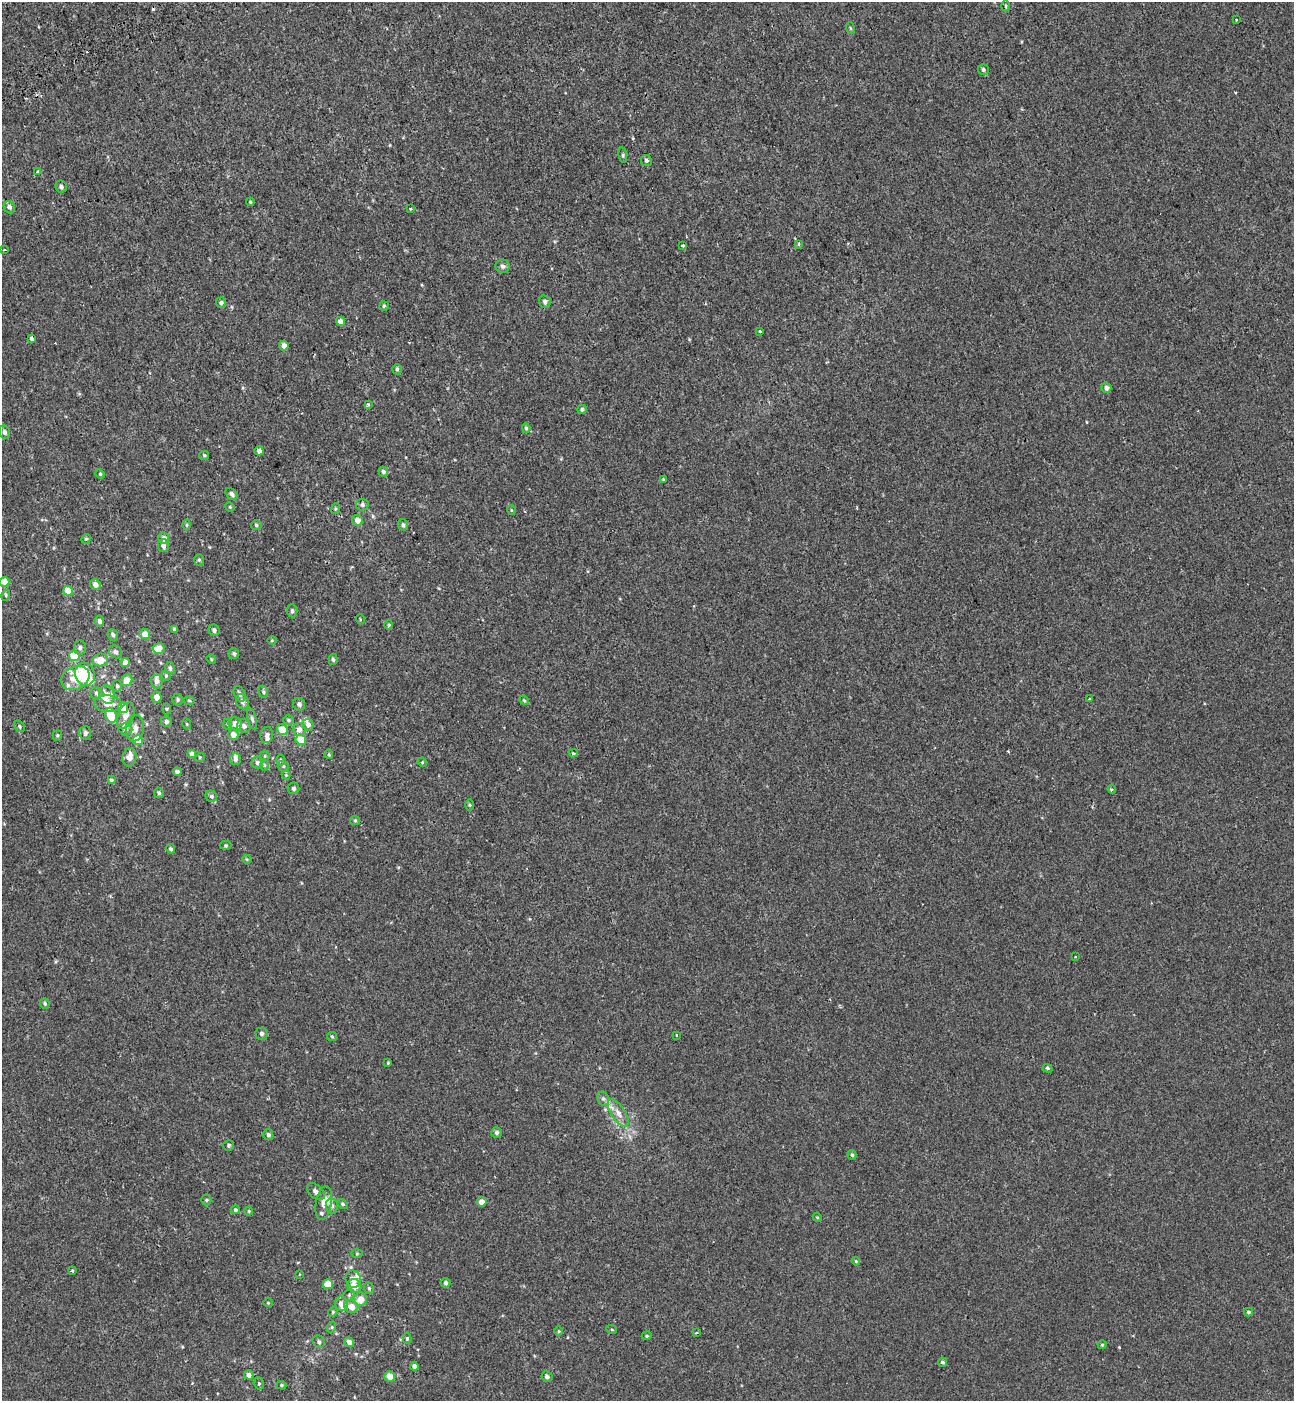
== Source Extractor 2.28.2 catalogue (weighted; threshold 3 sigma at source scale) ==
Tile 11 of 4 x 4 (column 3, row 3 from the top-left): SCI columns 2815-4106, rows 1499-2897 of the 5576 x 5797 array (HDU 1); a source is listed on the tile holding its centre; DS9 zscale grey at full resolution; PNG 1296 x 1403 px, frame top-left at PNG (2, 2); each listed source drawn as its Kron ellipse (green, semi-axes under 4 px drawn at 4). Shown black and unused: <1% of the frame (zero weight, under 2 of 3 exposures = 6% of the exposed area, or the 3 px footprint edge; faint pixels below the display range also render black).
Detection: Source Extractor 2.28.2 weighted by HDU 2 'WHT'; one run over the whole footprint, this tile lists its part. Background -7.26e-04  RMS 0.0031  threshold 0.0137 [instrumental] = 3 sigma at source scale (4.5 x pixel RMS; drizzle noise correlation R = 1.50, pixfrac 1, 0.0396/0.0396 arcsec/px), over >= 5 px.
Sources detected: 207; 1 inside a brighter object's white glare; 6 cosmic-ray / hot-pixel residue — neither listed nor drawn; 12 inside a brighter listed object's ellipse — not listed separately; the other 188 listed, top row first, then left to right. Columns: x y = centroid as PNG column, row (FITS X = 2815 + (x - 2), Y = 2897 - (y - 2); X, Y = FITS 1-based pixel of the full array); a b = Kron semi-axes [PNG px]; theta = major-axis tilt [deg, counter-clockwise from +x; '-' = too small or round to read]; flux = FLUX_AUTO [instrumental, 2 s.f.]
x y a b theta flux
1006 6 5 3 - 0.34
1236 20 3 3 - 0.38
850 28 6 3 -71 0.29
983 69 5 5 - 0.59
623 155 8 4 -82 0.43
646 160 5 5 - 0.61
37 171 3 3 - 0.55
61 186 6 6 - 0.76
250 202 4 4 - 0.3
9 207 6 5 - 0.96
410 208 3 3 - 1.3
799 244 3 3 - 0.61
683 245 3 3 - 0.5
4 250 3 2 - 0.43
503 266 7 6 - 0.75
545 302 6 6 - 0.85
221 303 5 5 - 0.7
384 306 5 4 - 0.37
340 321 5 4 - 1.7
760 331 3 3 - 0.68
32 338 4 3 - 6.9
284 345 5 4 - 1.6
397 369 5 4 - 0.46
1106 388 5 5 - 0.99
368 404 3 3 - 1
582 409 5 4 - 0.7
526 428 5 4 - 0.41
4 432 7 5 -77 0.75
259 451 4 4 - 1
204 455 5 4 - 0.35
383 472 5 4 - 0.74
100 474 5 4 - 0.34
663 479 3 3 - 0.23
232 494 7 4 -40 0.76
362 505 6 6 - 0.71
230 507 5 4 - 0.29
335 509 5 3 - 0.32
511 510 5 3 - 0.21
357 520 5 5 - 2
186 525 5 3 - 0.32
256 525 5 4 - 0.42
403 525 5 5 - 0.78
164 538 6 5 - 1.5
86 539 5 4 - 0.34
163 546 6 5 - 1.1
199 560 6 5 - 0.43
5 582 5 4 - 2.6
95 585 5 5 - 1.7
68 591 5 4 - 4.2
6 595 6 3 73 0.33
292 611 6 5 - 0.62
360 619 5 3 - 0.22
99 621 5 4 - 0.92
389 625 4 4 - 0.3
174 629 3 3 - 0.4
214 630 6 5 - 0.7
145 634 5 5 - 2.9
113 635 6 5 - 0.82
272 640 4 3 - 0.22
80 647 7 6 - 0.91
159 648 6 5 - 2.3
115 652 7 6 - 0.84
234 653 5 5 - 0.56
74 656 5 5 - 9.2
211 659 5 4 - 0.27
100 660 8 6 8 3.3
333 660 5 4 - 0.52
125 662 4 4 - 1.6
170 668 6 5 - 0.8
85 674 11 9 -74 13
166 675 5 4 - 0.42
75 678 14 11 28 4.8
127 680 6 5 - 4.1
156 681 7 6 - 1
117 686 6 5 - 0.47
263 692 6 4 -70 0.52
96 693 6 6 - 0.68
240 694 8 5 -68 0.84
107 695 9 7 -69 2.1
157 697 5 5 - 2.2
1089 699 3 3 - 1
178 700 6 5 - 0.49
189 700 5 3 - 0.3
524 700 5 4 - 0.29
242 702 8 6 -63 1.2
108 704 14 8 -3 2.5
299 704 6 6 - 0.89
123 708 5 5 - 5.2
166 709 6 4 -90 0.31
111 715 8 5 -67 9.3
126 716 14 7 68 1.9
252 719 11 4 -75 0.71
288 720 5 4 - 0.4
166 722 5 5 - 0.72
187 724 5 3 - 0.27
227 724 5 3 - 0.31
235 724 7 6 - 1.7
308 725 6 5 - 1.2
20 726 6 5 - 0.44
244 726 7 6 - 1.4
135 728 13 9 82 1.8
125 729 7 5 -3 0.71
299 729 6 6 - 1.5
283 730 6 5 - 4.8
85 733 6 6 - 0.84
57 735 5 4 - 0.41
233 735 5 5 - 1.8
267 735 8 6 79 0.91
138 740 5 5 - 6.5
301 740 5 5 - 6.3
574 753 4 3 - 0.39
192 754 4 4 - 1.6
329 754 5 4 - 0.28
265 756 5 5 - 0.43
129 757 9 7 81 1.9
200 757 5 3 - 0.25
235 759 5 5 - 0.75
280 760 6 4 90 0.39
422 762 5 4 - 0.25
257 763 6 6 - 0.87
264 765 6 4 -89 0.36
283 766 5 5 - 0.43
177 772 4 4 - 0.78
286 775 4 4 - 0.32
111 780 4 3 - 0.42
293 788 6 6 - 0.69
1112 789 4 4 - 0.41
159 793 5 4 - 0.65
211 796 6 5 - 0.62
470 805 6 4 -89 0.32
355 820 5 4 - 0.33
226 845 6 4 0 0.39
171 849 5 4 - 0.52
247 859 5 4 - 0.29
1075 957 3 2 - 0.26
45 1003 5 4 - 0.44
261 1034 6 6 - 0.81
676 1035 4 2 - 0.26
332 1036 5 4 - 0.32
388 1063 4 3 - 0.3
1048 1068 5 4 - 0.42
603 1099 7 5 -68 0.7
618 1113 16 7 -57 2.2
497 1132 5 5 - 0.75
268 1135 5 5 - 0.7
229 1145 6 5 - 0.43
852 1155 5 4 - 0.43
316 1192 10 6 -41 1.2
206 1200 5 5 - 0.38
481 1202 5 4 - 2
324 1203 17 8 80 2.9
343 1204 5 4 - 0.41
332 1206 8 6 -85 0.89
235 1210 4 4 - 0.47
249 1211 4 4 - 0.27
817 1217 5 3 - 0.27
357 1254 5 3 - 0.27
856 1261 4 3 - 0.3
72 1271 3 3 - 0.35
299 1274 3 2 - 0.32
353 1279 8 7 - 2
446 1283 5 4 - 0.61
328 1284 5 5 - 3.5
354 1286 7 6 - 2.4
369 1288 6 4 -69 0.43
349 1295 6 5 - 0.47
360 1299 7 6 - 2.9
268 1303 5 3 - 0.21
341 1304 7 6 - 1.9
351 1307 7 6 - 2.6
333 1312 5 4 - 0.34
1248 1312 5 4 - 0.51
332 1327 6 3 71 0.32
612 1330 5 3 - 0.24
559 1331 4 3 - 0.27
696 1333 4 2 - 0.26
647 1336 5 4 - 0.36
407 1339 5 4 - 0.38
319 1342 6 5 - 0.6
349 1342 5 4 - 1.4
1102 1345 4 4 - 0.31
942 1362 5 4 - 0.53
414 1366 4 4 - 1
249 1375 5 4 - 1.2
390 1376 5 5 - 3.2
547 1377 6 5 - 0.75
259 1383 6 5 - 0.47
282 1385 5 4 - 0.37